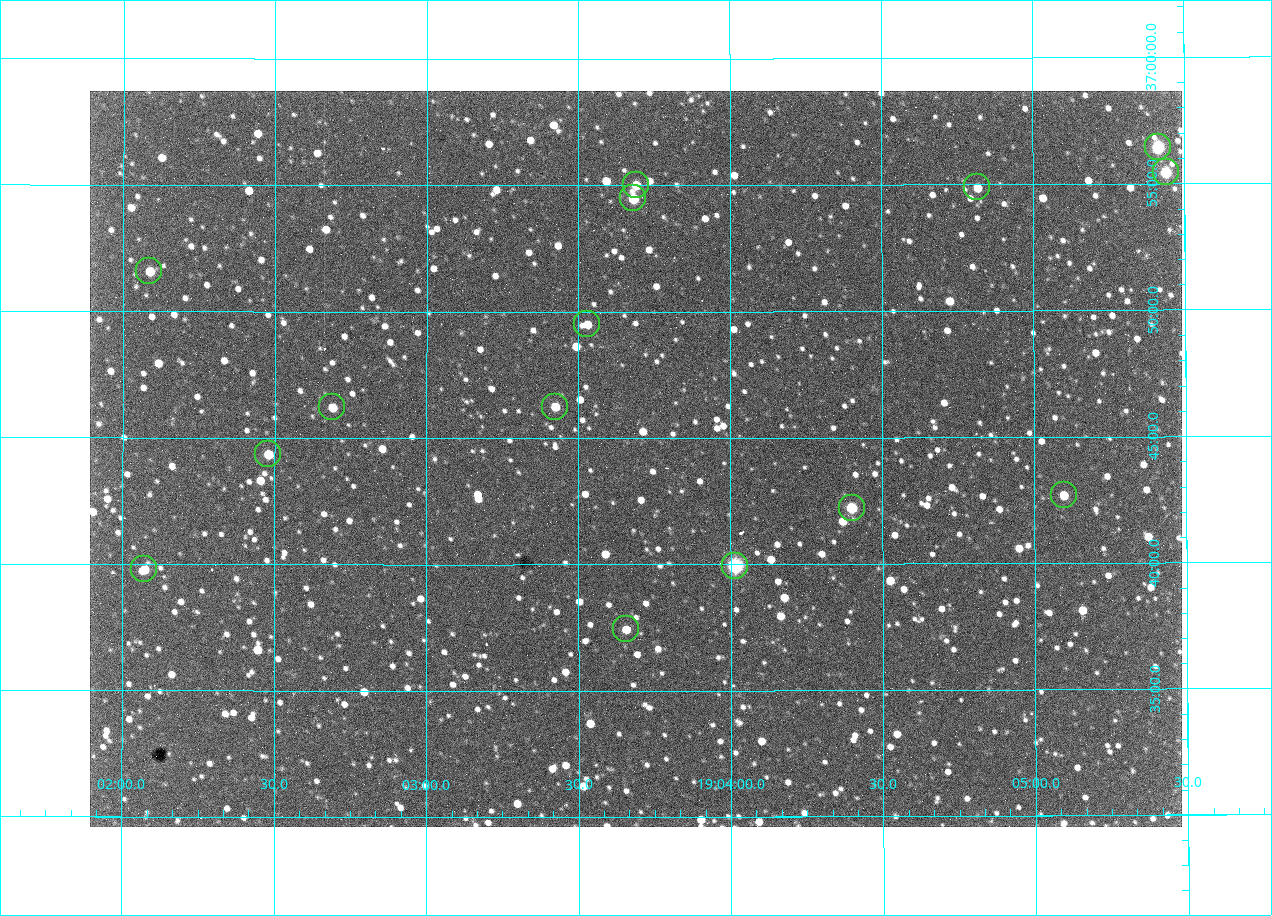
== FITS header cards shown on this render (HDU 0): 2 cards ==
NAXIS1  =                 1092 /fastest changing axis
NAXIS2  =                  736 /next to fastest changing axis

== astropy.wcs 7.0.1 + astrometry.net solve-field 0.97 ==
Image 1092 x 736 px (HDU 0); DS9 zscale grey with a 90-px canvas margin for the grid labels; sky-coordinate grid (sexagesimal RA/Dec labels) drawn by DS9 from the SOLVED WCS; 15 Tycho-2 reference stars matched to detected sources circled (green)
Header WCS: none
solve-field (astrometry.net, Tycho-2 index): SOLVED blind (the file carries no WCS)
Solved WCS: RA---TAN-SIP/DEC--TAN-SIP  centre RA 19:03:41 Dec +36:44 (285.92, +36.74 deg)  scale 2.37 arcsec/px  FOV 43.2' x 29.1'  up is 0 deg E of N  parity flipped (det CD > 0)
(file carries no celestial WCS; the grid is the blind solution)
Tycho-2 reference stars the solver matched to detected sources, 15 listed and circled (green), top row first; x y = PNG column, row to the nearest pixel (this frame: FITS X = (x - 90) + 1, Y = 736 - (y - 91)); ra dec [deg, ICRS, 3 dp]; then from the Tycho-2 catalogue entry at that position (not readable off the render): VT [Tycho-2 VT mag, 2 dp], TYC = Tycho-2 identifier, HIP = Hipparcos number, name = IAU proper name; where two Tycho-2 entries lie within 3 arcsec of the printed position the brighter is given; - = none
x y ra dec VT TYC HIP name
1158 147 286.353 +36.941 8.32 2652-644-1 93748 -
1166 172 286.360 +36.924 9.83 2652-14-1 - -
636 185 285.922 +36.917 10.48 2652-1249-1 - -
977 187 286.204 +36.915 10.94 2652-350-1 - -
633 198 285.920 +36.908 9.57 2652-218-1 - -
149 271 285.522 +36.860 10.88 2651-1921-1 - -
587 324 285.882 +36.825 10.95 2652-329-1 - -
332 407 285.672 +36.770 11.14 2651-2527-1 - -
555 407 285.856 +36.771 11.11 2652-1253-1 - -
268 454 285.620 +36.739 11.03 2651-1906-1 - -
1064 495 286.274 +36.711 10.88 2652-1070-1 - -
852 508 286.100 +36.704 10.14 2652-1649-1 - -
735 566 286.004 +36.666 8.52 2652-1368-1 - -
144 569 285.518 +36.663 10.71 2651-2245-1 - -
626 629 285.914 +36.624 11.11 2652-845-1 - -